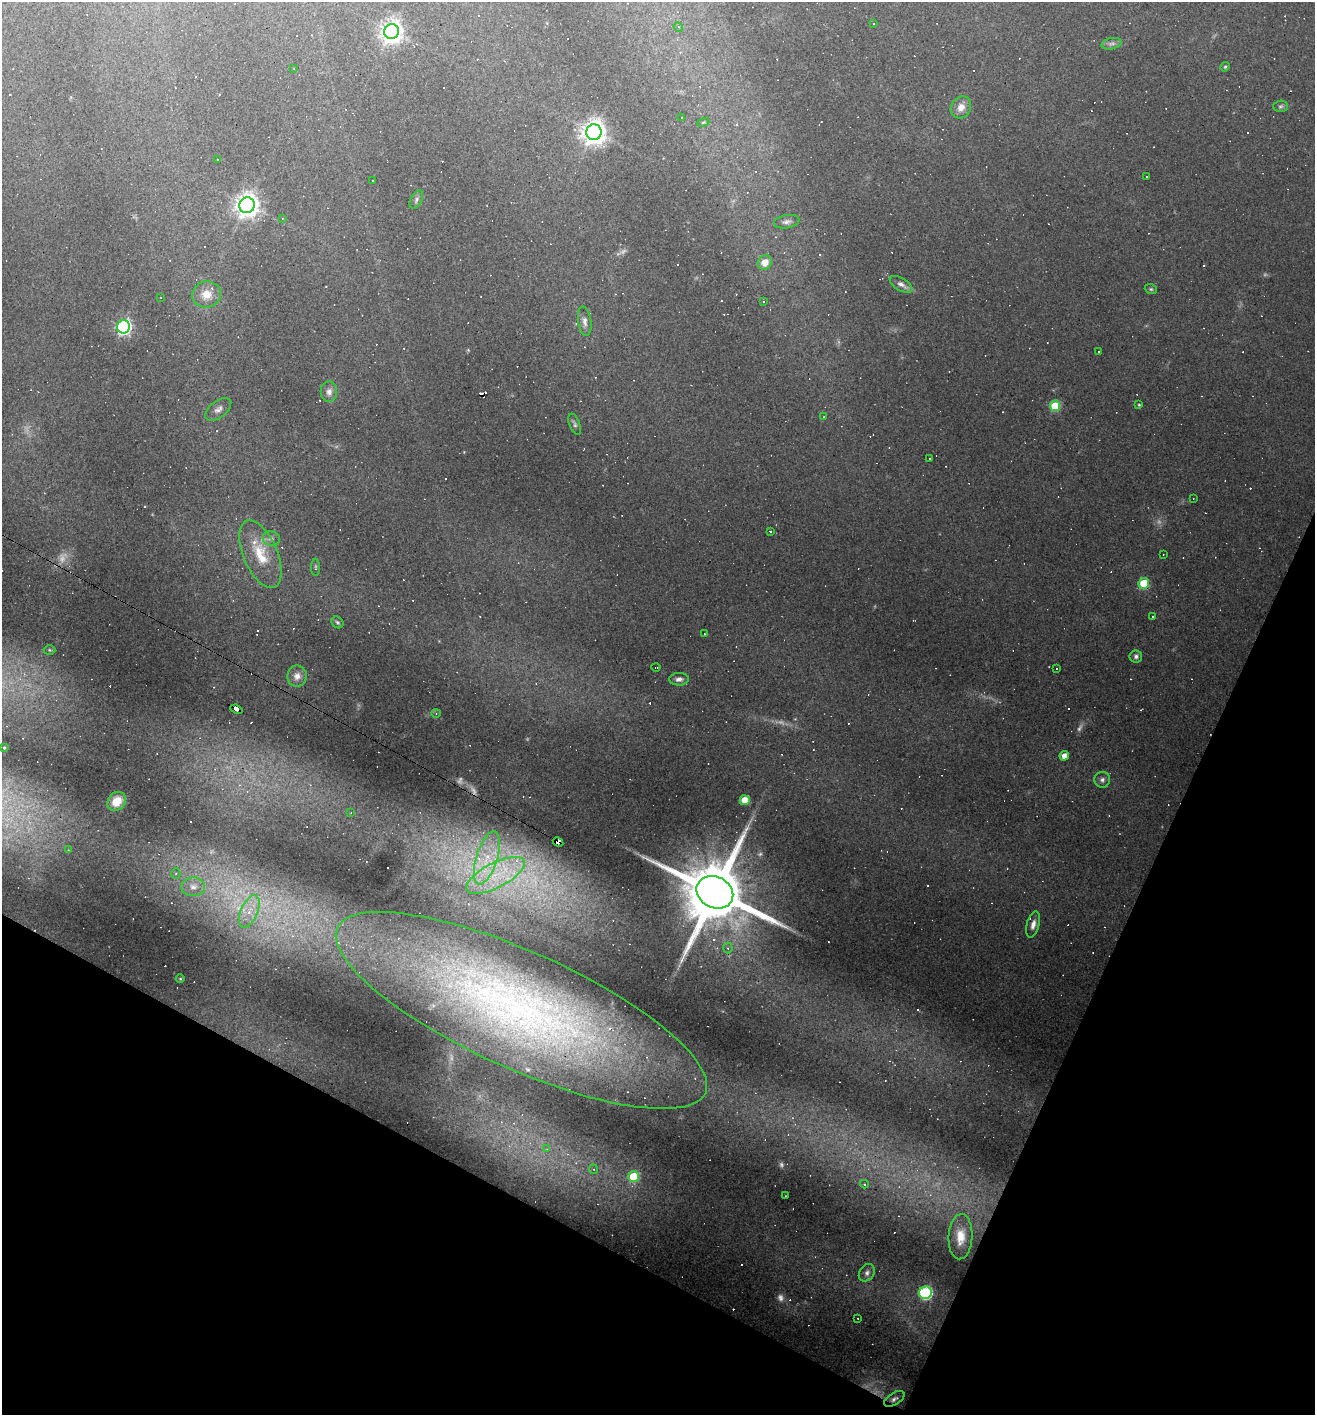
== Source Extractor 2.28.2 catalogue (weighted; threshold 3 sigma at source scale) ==
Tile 15 of 4 x 4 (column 3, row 4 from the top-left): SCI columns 2899-4211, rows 1-1413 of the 5661 x 5651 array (HDU 1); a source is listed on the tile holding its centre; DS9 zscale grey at full resolution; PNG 1317 x 1417 px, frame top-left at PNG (2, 2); each listed source drawn as its Kron ellipse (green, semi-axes under 4 px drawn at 4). Shown black and unused: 22% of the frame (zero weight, under 3 of 4 exposures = <1% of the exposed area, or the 3 px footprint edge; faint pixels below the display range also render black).
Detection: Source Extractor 2.28.2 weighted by HDU 2 'WHT'; one run over the whole footprint, this tile lists its part. Background 0.133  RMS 0.0097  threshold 0.0436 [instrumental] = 3 sigma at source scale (4.5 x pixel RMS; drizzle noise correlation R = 1.50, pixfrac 1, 0.05/0.05 arcsec/px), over >= 5 px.
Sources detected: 172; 11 too faint to see at this stretch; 76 cosmic-ray / hot-pixel residue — neither listed nor drawn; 5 inside a brighter listed object's ellipse — not listed separately; the other 80 listed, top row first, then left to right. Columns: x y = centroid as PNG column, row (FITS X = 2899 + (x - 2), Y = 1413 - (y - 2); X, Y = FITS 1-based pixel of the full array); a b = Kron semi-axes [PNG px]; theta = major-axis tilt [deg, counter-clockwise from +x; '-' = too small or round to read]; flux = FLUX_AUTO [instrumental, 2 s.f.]
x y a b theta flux
874 24 3 3 - 0.74
678 27 5 4 - 1.4
392 31 7 7 - 730
1111 44 10 5 12 3.1
1225 67 5 4 - 1.3
294 68 2 2 - 0.73
1280 106 7 5 2 2.1
961 107 11 9 55 8.7
681 117 3 3 - 3.3
703 122 6 4 20 1
594 132 8 7 - 920
217 159 3 2 - 1.2
1147 177 3 2 - 1.4
372 180 3 2 - 0.89
416 200 10 5 64 2.9
247 205 8 7 - 820
282 218 3 2 - 0.64
787 222 13 6 10 4.3
765 262 7 6 - 12
901 284 12 6 -31 4.4
1151 289 6 4 -20 1.4
207 294 14 13 - 14
161 297 3 2 - 0.66
764 302 4 3 - 1.2
585 321 15 6 -82 4.8
124 327 6 6 - 270
1099 351 3 3 - 3
329 392 10 8 90 5
1139 405 4 4 - 1
1055 406 5 5 - 41
218 409 15 8 38 5.7
824 417 3 3 - 0.79
575 424 11 5 -68 2.5
929 458 3 3 - 2
1193 498 3 2 - 0.63
770 531 3 3 - 0.94
271 539 9 7 -12 3.9
260 554 36 17 -67 34
1163 555 2 2 - 0.75
315 567 8 4 90 1.5
1144 583 5 5 - 43
1152 616 3 3 - 1.3
337 622 6 5 - 1.8
704 634 3 2 - 0.71
50 650 6 5 - 1.4
1136 656 6 6 - 2.8
656 667 4 2 - 1.1
1057 669 3 2 - 1.3
297 676 10 9 - 6.6
679 679 10 6 2 3.9
236 709 6 3 -23 110
436 713 4 4 - 1.2
4 748 3 2 - 1
1064 756 5 4 - 7.4
1102 780 8 8 - 3.5
745 800 5 5 - 21
117 801 10 8 47 18
351 813 4 3 - 1.2
558 842 5 4 - 190
68 850 4 4 - 0.73
487 858 27 10 73 30
176 873 5 4 - 1.9
495 875 32 12 27 40
193 887 12 9 1 8.2
715 892 19 15 -28 13000
249 911 17 8 67 15
1033 925 13 6 76 5.8
728 948 5 5 - 1.7
180 979 4 3 - 0.83
521 1010 202 58 -24 640
547 1149 4 4 - 0.85
593 1169 4 4 - 1.2
634 1177 5 5 - 41
864 1184 4 3 - 1.6
786 1196 3 2 - 0.66
960 1237 22 12 87 21
867 1273 9 7 53 3.7
925 1293 6 6 - 140
858 1318 3 2 - 1
894 1399 11 6 32 3.6
Overlapping masked pixels (flux is a lower limit): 5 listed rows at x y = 236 709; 558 842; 715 892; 521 1010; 894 1399